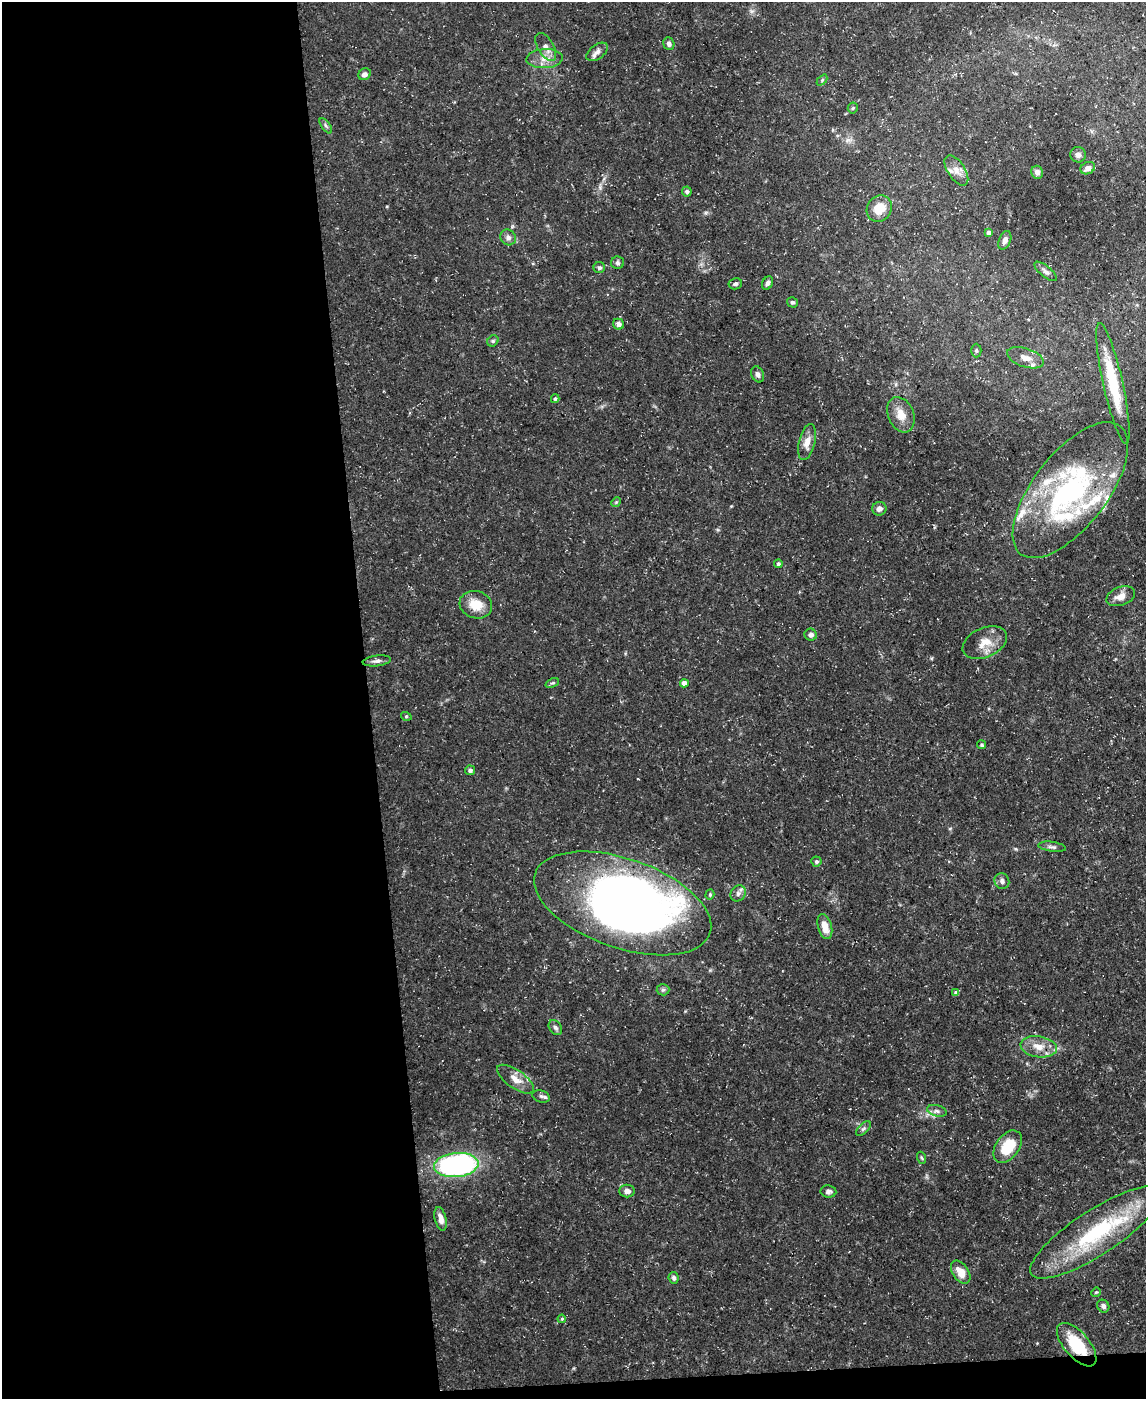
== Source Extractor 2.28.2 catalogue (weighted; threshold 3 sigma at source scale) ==
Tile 9 of 4 x 3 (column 1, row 3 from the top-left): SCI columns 1-1144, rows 126-1522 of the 4575 x 4549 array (HDU 1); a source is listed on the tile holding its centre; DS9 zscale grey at full resolution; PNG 1148 x 1401 px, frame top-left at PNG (2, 2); each listed source drawn as its Kron ellipse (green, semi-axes under 4 px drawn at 4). Shown black and unused: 33% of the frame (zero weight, under 3 of 5 exposures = <1% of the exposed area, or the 3 px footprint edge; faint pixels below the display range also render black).
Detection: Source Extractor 2.28.2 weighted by HDU 2 'WHT'; one run over the whole footprint, this tile lists its part. Background 0.0884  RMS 0.0046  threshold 0.0208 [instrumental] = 3 sigma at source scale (4.5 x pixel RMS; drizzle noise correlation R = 1.50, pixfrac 1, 0.05/0.05 arcsec/px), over >= 5 px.
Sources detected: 85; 1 inside a brighter object's white glare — neither listed nor drawn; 10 inside a brighter listed object's ellipse — not listed separately; the other 74 listed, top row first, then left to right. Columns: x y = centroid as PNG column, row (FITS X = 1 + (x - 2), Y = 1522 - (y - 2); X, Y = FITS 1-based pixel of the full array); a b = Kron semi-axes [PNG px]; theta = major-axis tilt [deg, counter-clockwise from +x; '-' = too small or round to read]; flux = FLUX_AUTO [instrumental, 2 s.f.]
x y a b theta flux
669 44 6 5 - 1.5
546 47 15 8 -60 3.1
597 52 12 7 36 2.4
545 59 18 9 3 5.1
365 74 6 5 - 1.7
822 80 6 4 46 0.63
853 108 5 5 - 0.68
326 126 9 4 -55 0.96
1078 155 8 7 - 1.8
1088 168 7 6 - 2.8
956 170 17 8 -57 3.9
1037 172 6 6 - 2.2
687 191 5 5 - 0.89
879 208 14 12 54 8
989 233 4 4 - 2.2
508 237 8 7 - 2.2
1005 240 10 6 68 1.8
617 263 6 6 - 1.1
599 268 5 5 - 1
1046 271 13 5 -40 1.7
767 283 7 5 63 1.3
735 284 7 5 10 1.1
792 302 5 5 - 0.85
618 324 6 5 - 1.8
493 341 6 5 - 0.79
976 351 7 5 -89 0.89
1025 358 19 9 -18 4.9
758 374 8 6 -66 1.7
1113 384 62 10 -77 23
555 399 4 3 - 0.7
901 415 18 13 -67 6
807 442 18 8 77 4.4
1070 490 81 37 52 92
616 502 5 4 - 0.53
879 509 7 6 - 2.1
778 564 4 4 - 0.96
1121 596 15 9 20 4.1
476 605 16 13 -17 8.5
811 635 6 6 - 1.7
985 643 23 14 23 7.5
377 661 14 5 7 1.8
552 683 7 4 22 0.74
684 683 4 4 - 3.7
406 716 5 3 - 0.46
982 745 4 4 - 0.67
470 770 5 5 - 1.3
1052 847 14 5 -7 1.5
816 862 5 5 - 0.99
1002 881 8 7 - 1.7
738 893 8 7 - 1.7
710 895 5 4 - 0.65
623 903 92 44 -19 330
825 926 13 7 -74 5.4
663 990 6 5 - 0.94
956 993 4 4 - 1.6
555 1028 8 6 -55 1.3
1039 1047 18 10 -9 6.1
516 1079 21 9 -35 4.9
541 1096 9 6 -17 1.4
937 1111 10 5 -14 1.6
863 1129 9 4 45 1.1
1008 1147 18 11 54 13
922 1158 6 4 -70 0.57
456 1165 22 12 6 100
627 1191 8 6 1 2.5
828 1191 8 6 -7 1.4
441 1219 12 5 -77 2.7
1096 1232 77 22 33 50
961 1272 13 8 -55 6.1
674 1278 6 5 - 1.1
1096 1292 5 4 - 0.49
1103 1306 7 5 -57 1.4
562 1319 4 3 - 0.51
1077 1345 26 12 -49 19
Overlapping masked pixels (flux is a lower limit): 1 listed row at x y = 1077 1345